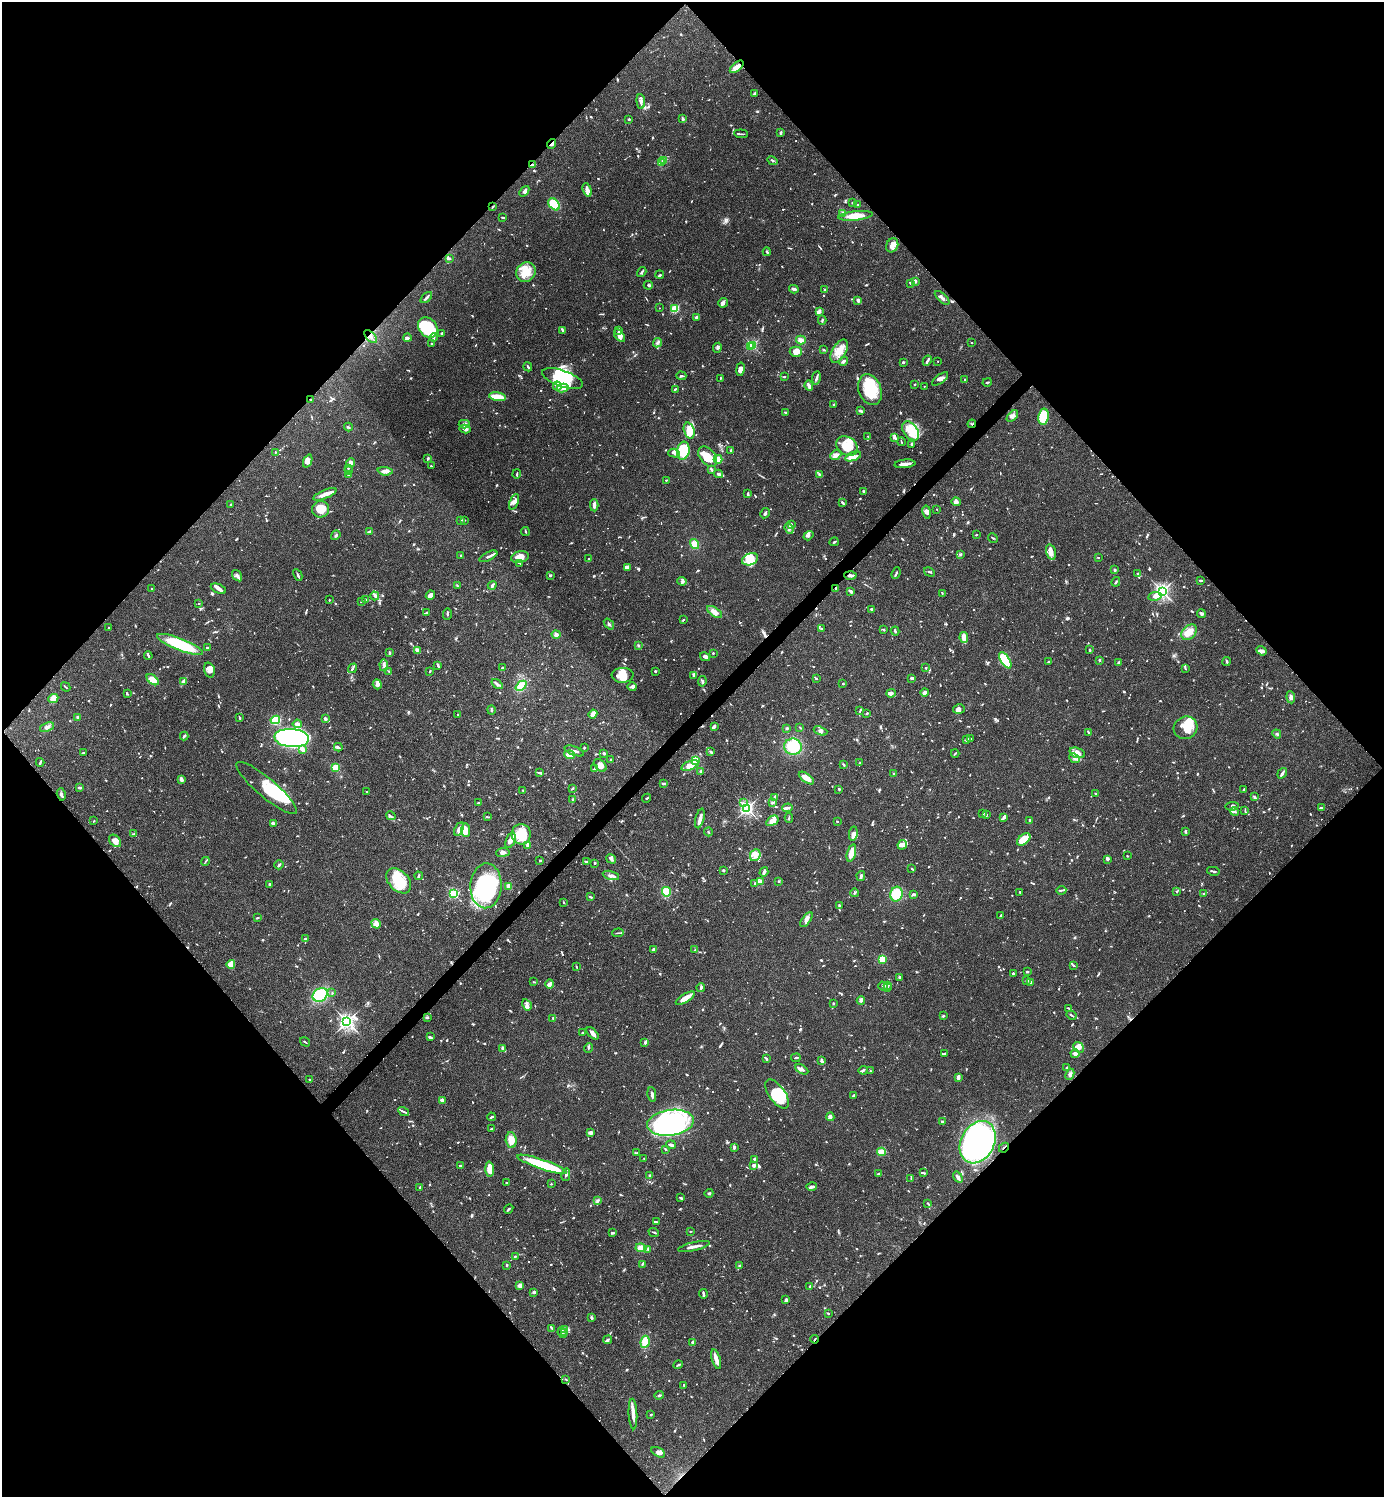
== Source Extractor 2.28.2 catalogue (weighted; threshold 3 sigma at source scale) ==
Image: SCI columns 300-5825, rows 1-5980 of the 5983 x 5983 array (HDU 1 of 3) = the unmasked area's bounding box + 8 px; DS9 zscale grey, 4 x 4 block average (1 PNG px = mean of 4 x 4 image px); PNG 1386 x 1499 px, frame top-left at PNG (2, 2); each listed source drawn as its Kron ellipse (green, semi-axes under 4 px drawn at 4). Shown black and unused: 51% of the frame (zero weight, under 3 of 4 exposures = <1% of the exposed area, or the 3 px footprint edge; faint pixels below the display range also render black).
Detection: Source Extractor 2.28.2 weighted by HDU 2 'WHT'. Background 0.0659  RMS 0.0032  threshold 0.0144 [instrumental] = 3 sigma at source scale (4.5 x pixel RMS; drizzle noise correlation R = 1.50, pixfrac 1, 0.05/0.05 arcsec/px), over >= 5 px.
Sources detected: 1601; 11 too faint to see at this stretch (4 x 4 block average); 20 inside a brighter object's white glare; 10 cosmic-ray / hot-pixel residue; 1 long thin detection or spike segment (spike, bleed or trail) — neither listed nor drawn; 65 coinciding with a brighter row at this scale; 149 inside a brighter listed object's ellipse — not listed separately; of the other 1345, all 500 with FLUX_AUTO >= 1.72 (the completeness limit of this list) listed and drawn (845 fainter detections not listed), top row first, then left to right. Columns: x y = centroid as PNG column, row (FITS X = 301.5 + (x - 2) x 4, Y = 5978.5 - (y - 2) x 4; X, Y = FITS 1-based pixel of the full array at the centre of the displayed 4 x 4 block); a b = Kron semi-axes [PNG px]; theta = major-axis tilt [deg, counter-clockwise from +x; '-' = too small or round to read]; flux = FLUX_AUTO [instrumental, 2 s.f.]
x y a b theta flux
737 67 8 3 41 15
755 93 3 2 - 5.5
641 101 7 4 -85 6.5
629 119 2 2 - 2.2
683 119 3 3 - 3.8
781 133 3 2 - 3.5
741 134 7 2 -6 3.2
551 144 5 3 - 4.4
663 160 3 3 - 3.4
772 161 5 2 - 4.1
661 163 2 2 - 2.5
532 165 3 2 - 2.6
587 190 7 4 -70 7.6
524 191 6 2 50 6.4
853 203 2 2 - 7.8
554 204 7 4 -49 69
858 205 3 2 - 2
493 207 3 2 - 1.8
843 213 4 3 - 6.5
856 216 17 4 6 32
503 218 3 2 - 2.7
892 245 7 5 66 14
767 252 4 2 - 2.7
449 258 3 2 - 4.2
526 272 10 9 - 32
642 272 5 2 - 4.8
660 275 4 2 - 2
915 281 3 2 - 5.2
910 283 2 2 - 2.1
648 285 4 2 - 2.4
794 289 5 3 - 4.2
825 290 3 2 - 3.1
426 298 7 2 44 4.5
942 298 9 2 -42 6.2
858 300 4 2 - 5.4
723 303 5 4 - 5.4
659 308 2 2 - 2
675 309 2 2 - 130
819 311 4 3 - 9.5
697 317 2 2 - 5.8
822 320 4 2 - 2.8
428 327 11 9 -50 75
562 330 4 2 - 3.9
619 330 3 3 - 3.1
442 333 3 2 - 3.3
619 336 7 3 -53 8.4
371 337 8 2 -47 5.1
433 337 4 2 - 4.3
407 338 4 2 - 3.7
801 340 5 4 - 9.4
658 343 5 3 - 4.9
971 343 2 2 - 1.8
431 344 2 2 - 7.9
752 345 2 2 - 220
750 347 2 2 - 13
717 348 5 3 - 4.1
824 350 3 2 - 1.8
839 351 13 6 60 25
796 352 6 5 - 19
843 361 4 2 - 6.7
927 361 5 2 - 5.2
938 361 2 2 - 1.7
903 362 2 2 - 13
528 367 4 2 - 3.1
740 369 7 3 80 13
681 376 5 2 - 3.2
784 377 4 2 - 2.1
720 378 2 2 - 1.9
816 378 7 2 80 4.5
562 379 21 8 -19 61
940 379 9 3 38 7.5
965 380 2 2 - 3.3
987 382 5 2 - 2.1
915 384 2 2 - 2.5
557 386 4 2 - 3.1
809 386 5 3 - 9.1
924 386 2 2 - 2.5
563 388 6 3 12 8.5
675 389 4 2 - 1.8
870 390 16 11 -69 86
498 397 8 2 -10 58
311 400 2 2 - 9
834 405 2 2 - 4.2
861 411 4 2 - 5.5
785 412 4 2 - 2.4
1012 416 7 3 45 6.9
1043 417 8 5 81 75
464 424 5 4 - 5.3
972 424 4 2 - 3
348 427 4 2 - 2
465 429 5 4 - 7.4
689 430 8 5 -72 24
911 431 11 7 -53 24
868 436 3 2 - 1.7
895 437 2 2 - 2.3
901 442 4 2 - 1.8
912 444 3 2 - 2.4
847 446 11 9 -33 38
731 450 3 2 - 3
683 451 9 6 79 83
275 452 2 2 - 1.7
674 453 6 3 -17 5.8
836 455 6 4 41 7.9
853 456 8 4 19 12
708 457 11 7 -51 34
428 458 3 2 - 1.7
718 459 4 3 - 15
308 461 7 3 67 7.3
351 463 5 3 - 5.6
905 464 10 2 6 19
431 466 3 2 - 2
348 468 3 2 - 2.2
348 470 3 2 - 2.4
712 470 3 2 - 4.3
385 471 7 4 -4 9.8
517 474 4 2 - 2.1
719 474 4 2 - 8.6
819 474 4 2 - 2.9
349 475 2 2 - 4.2
666 480 2 2 - 1.9
863 491 3 2 - 3.4
748 493 2 2 - 3.1
325 494 12 4 23 14
514 502 8 3 66 7.8
842 502 4 2 - 3.4
956 502 5 4 - 7.9
230 505 2 2 - 1.9
594 505 6 2 -88 9.3
321 509 8 8 - 24
937 509 2 2 - 1.9
927 512 7 4 -79 7.1
765 513 5 2 - 5.6
461 520 2 2 - 2.4
464 520 4 2 - 2
791 524 4 3 - 4.2
789 528 5 4 - 6
370 532 4 2 - 5.2
525 532 4 2 - 1.9
336 535 5 2 - 3.6
976 535 3 2 - 1.8
808 536 5 3 - 5.3
993 538 5 2 - 2.2
834 542 5 2 - 2.4
695 544 5 4 - 19
1051 552 8 4 -75 11
961 554 3 2 - 1.7
460 555 2 2 - 2.9
488 556 10 2 27 5.6
520 557 9 5 15 21
1098 557 2 2 - 1.8
589 559 2 2 - 2.4
750 559 8 5 22 22
519 563 4 2 - 1.7
628 568 4 3 - 7.9
1115 570 2 2 - 3.5
929 572 6 2 -30 3.1
896 573 6 2 69 3.2
1138 574 4 2 - 3.3
298 575 6 2 -64 3.5
550 575 3 2 - 3.1
850 575 6 2 -2 6
237 576 6 2 -54 6.5
1200 580 3 2 - 3.4
682 581 5 2 - 2.5
1116 582 5 2 - 2.8
492 585 4 3 - 5.5
457 586 3 2 - 2.8
836 588 3 2 - 2.9
151 589 2 2 - 2.9
218 589 8 4 -23 7.1
851 591 3 2 - 7.9
1162 591 3 3 - 430
942 593 3 2 - 2.2
430 595 5 4 - 11
375 596 4 4 - 4.5
1155 596 7 3 10 9.8
365 599 3 2 - 2.5
329 600 2 2 - 2
361 601 3 2 - 1.8
199 603 2 2 - 1.7
872 609 3 2 - 4.6
426 612 2 2 - 5.3
715 612 8 4 -33 14
1201 613 4 3 - 3.9
447 614 6 2 89 3.1
683 620 2 2 - 2
609 624 6 3 -53 4.4
108 628 2 2 - 3.5
821 629 2 2 - 1.7
883 630 3 2 - 2.4
895 631 4 2 - 2.8
1189 632 9 6 48 16
556 635 4 3 - 8.6
964 637 5 2 - 35
180 644 24 6 -21 120
638 645 2 2 - 2.3
207 648 3 2 - 4.4
417 650 4 3 - 4.3
1089 650 4 2 - 1.8
1261 651 5 3 - 6.9
389 653 2 2 - 6
713 653 2 2 - 2.5
148 656 4 2 - 2.9
705 657 5 3 - 5.8
1005 660 9 4 -57 130
1100 660 3 2 - 1.7
1049 662 3 2 - 2.7
1118 662 4 2 - 2.1
1227 662 4 2 - 2
384 665 6 2 -85 4.4
438 665 4 2 - 3.4
352 668 5 2 - 3.3
502 668 4 2 - 2.3
926 668 2 2 - 2.5
1185 669 4 2 - 1.8
209 670 7 5 -74 11
430 671 3 2 - 2.2
655 671 2 2 - 4.6
389 672 3 2 - 2.3
623 675 11 7 3 27
694 676 4 3 - 3.8
912 678 3 3 - 4
816 679 3 2 - 2.1
153 680 7 3 -40 47
183 681 4 3 - 3.9
702 681 5 3 - 3.2
377 684 5 3 - 9.9
497 684 6 2 -36 4.6
843 684 2 2 - 2.1
521 686 6 4 42 30
66 687 5 2 - 1.8
632 687 4 3 - 4.8
924 692 4 2 - 9.5
891 693 5 3 - 8.8
127 694 3 2 - 1.8
1291 697 6 3 -84 6.5
53 698 5 4 - 17
959 709 6 4 14 8.7
491 710 4 2 - 2.5
860 710 4 2 - 1.8
867 713 3 2 - 2.2
593 714 4 4 - 15
458 715 2 2 - 2.5
78 717 2 2 - 23
239 717 3 2 - 2.2
325 719 3 2 - 5.7
275 720 5 4 - 88
297 724 4 3 - 11
714 726 3 2 - 9.4
47 727 7 3 20 6
800 727 4 2 - 1.9
787 728 3 2 - 3
1186 728 12 11 - 38
820 731 7 3 -20 5.8
1088 732 4 2 - 2.2
1277 734 4 2 - 3.8
184 736 4 2 - 4.2
292 738 17 9 -4 820
971 739 2 2 - 1.9
967 740 3 3 - 4
338 747 4 2 - 4.2
793 747 9 8 - 58
584 748 2 2 - 2.7
303 750 4 3 - 6.5
574 751 10 2 -21 5.9
711 752 3 2 - 3.7
84 753 4 2 - 2.4
604 753 2 2 - 6.7
955 753 4 2 - 2.2
1077 753 8 5 -19 12
570 755 5 3 - 23
1074 758 5 3 - 5.5
611 759 3 2 - 2
696 760 4 3 - 95
40 762 4 2 - 2.6
860 763 2 2 - 2.7
600 765 7 5 -43 13
844 765 3 2 - 1.9
690 766 9 4 21 22
336 767 3 3 - 41
594 769 4 2 - 2.9
701 771 3 2 - 3
540 773 3 3 - 2.9
1282 773 5 2 - 5.9
894 774 2 2 - 1.8
806 778 9 3 -36 28
181 779 4 2 - 10
663 783 3 2 - 3.7
80 787 3 2 - 7.4
266 788 39 9 -40 74
573 788 2 2 - 1.9
839 789 2 2 - 3.1
523 790 2 2 - 1.8
1244 790 4 2 - 2.3
367 792 3 2 - 2.5
1096 794 2 2 - 2.1
61 795 6 3 -75 5.3
774 797 4 2 - 2.7
1254 797 4 2 - 2.7
647 798 5 2 - 2.9
573 800 3 2 - 2
772 802 3 2 - 2
478 803 3 2 - 1.8
743 803 2 2 - 2.2
1232 806 7 3 8 5.7
747 808 2 2 - 470
787 808 5 2 - 6
1321 808 3 2 - 3.8
1245 810 3 2 - 1.7
1234 812 4 2 - 4
983 814 2 2 - 2.5
986 815 4 2 - 3.3
391 816 5 2 - 2.8
488 817 4 2 - 1.9
1004 817 4 4 - 3.9
700 818 10 2 76 13
789 818 5 2 - 2.4
1030 820 3 2 - 4.8
94 821 2 2 - 2.2
772 821 7 4 32 17
837 821 2 2 - 2.3
273 823 3 2 - 5.3
459 829 7 4 62 12
466 830 7 4 -89 21
1185 831 4 2 - 2.7
708 832 4 2 - 2
134 834 3 2 - 1.8
521 834 10 9 - 55
853 834 7 4 79 11
1024 839 8 4 41 40
510 840 8 4 68 12
115 841 7 5 -48 15
528 845 3 2 - 10
902 845 5 3 - 7.4
503 852 7 3 7 6.4
851 853 9 3 74 27
755 855 6 5 - 13
1127 856 2 2 - 1.9
611 859 5 4 - 5.2
1108 859 4 2 - 3.4
205 861 4 2 - 2
540 861 3 2 - 2.1
587 862 4 2 - 3.9
595 863 2 2 - 3.4
279 865 5 2 - 3.1
912 869 3 2 - 2.1
723 870 4 2 - 2
1213 871 6 2 -13 3
764 872 5 2 - 5.9
611 875 8 4 -15 9
419 876 4 2 - 3.5
861 876 5 2 - 6.1
399 881 14 10 -46 61
761 881 4 3 - 3.8
779 881 2 2 - 2.6
269 884 4 2 - 2.4
755 884 3 3 - 4.2
486 886 22 15 87 230
509 886 4 3 - 8.1
1061 890 5 2 - 2.7
666 892 5 4 - 33
1020 892 2 2 - 2
1177 892 3 2 - 2.4
854 893 4 2 - 2.5
454 894 2 2 - 220
896 894 7 6 - 45
913 894 3 2 - 5.9
1204 894 2 2 - 1.9
591 897 4 2 - 2.3
564 902 2 2 - 1.7
839 906 4 2 - 2.4
1001 915 3 2 - 2.5
257 918 3 2 - 2.5
806 920 9 3 55 8.3
376 924 5 4 - 15
618 933 6 2 3 2.6
305 939 3 2 - 3.8
654 949 4 3 - 4.6
695 950 2 2 - 3.3
882 959 3 3 - 28
231 964 4 3 - 30
1073 965 4 2 - 2.1
576 967 2 2 - 2.4
1027 972 2 2 - 5.8
1013 973 2 2 - 4.6
900 977 2 2 - 6.3
1027 980 2 2 - 4.8
534 982 4 2 - 2
1031 982 4 2 - 4.6
550 984 4 3 - 6.4
887 985 3 2 - 2
883 986 5 2 - 2.6
701 988 4 2 - 2.8
888 988 3 2 - 2.2
332 993 2 2 - 1.8
320 995 8 6 32 130
685 998 11 3 31 19
861 1001 4 3 - 4
833 1003 3 2 - 1.7
527 1005 6 3 -61 7.5
1068 1008 4 2 - 2.9
1072 1015 5 2 - 2.3
943 1016 4 2 - 2.2
427 1018 3 2 - 2.3
553 1018 2 2 - 3
347 1022 4 3 - 520
582 1033 2 2 - 2.5
592 1033 7 3 -45 9.1
430 1037 4 2 - 2.8
305 1042 5 2 - 2
645 1042 3 2 - 4.3
1079 1047 6 4 -42 8.1
503 1048 4 2 - 6.4
588 1048 5 2 - 3.2
945 1053 4 2 - 3.7
1075 1054 4 4 - 5.9
796 1058 5 2 - 3.1
766 1059 3 2 - 4.7
822 1061 3 2 - 8.2
1067 1067 3 2 - 2.2
802 1069 7 3 -29 7.7
863 1070 4 2 - 3.6
870 1071 2 2 - 2.7
1070 1074 5 4 - 5.4
958 1077 4 3 - 7.5
309 1079 2 2 - 3.3
777 1094 17 8 -54 64
652 1095 7 2 -83 6.4
853 1096 3 2 - 4.1
442 1100 2 2 - 1.9
404 1112 6 2 -28 3.7
491 1117 4 2 - 4.1
830 1117 4 2 - 13
942 1122 2 2 - 21
670 1123 23 12 8 270
491 1129 3 2 - 2
591 1133 3 3 - 8.6
511 1140 8 5 -86 21
978 1142 22 16 62 760
671 1145 5 2 - 6.6
734 1147 4 3 - 3.4
1004 1148 5 2 - 2.9
665 1149 3 2 - 2
881 1152 4 3 - 48
637 1153 3 2 - 2.1
644 1158 2 2 - 2.8
754 1159 4 2 - 3
542 1164 26 5 -19 130
753 1165 3 2 - 6.5
460 1166 3 2 - 4.6
490 1169 7 3 -86 34
923 1173 3 2 - 2.1
878 1174 3 2 - 3.3
566 1175 6 3 79 4.3
650 1176 4 3 - 4
958 1177 6 3 -54 5.9
911 1178 4 2 - 2
507 1183 2 2 - 3.1
551 1184 2 2 - 2
420 1187 3 2 - 2.1
812 1187 5 3 - 4.9
709 1193 4 2 - 2.8
680 1198 3 2 - 3.4
597 1200 4 3 - 3.4
928 1203 4 2 - 2
509 1209 5 2 - 3.2
656 1222 4 2 - 1.8
690 1231 2 2 - 2
654 1232 5 2 - 2.4
612 1233 3 2 - 4.1
694 1246 16 2 13 11
641 1248 5 4 - 18
648 1249 3 2 - 2.1
515 1256 2 2 - 2.3
642 1264 3 2 - 2.5
507 1265 2 2 - 3.1
739 1266 3 2 - 2.4
520 1286 4 3 - 7.6
810 1287 2 2 - 6.9
534 1292 3 2 - 7.8
703 1294 4 2 - 5.2
786 1300 4 2 - 6.2
828 1313 3 2 - 2.3
591 1318 3 3 - 2.9
552 1328 2 2 - 2.2
564 1329 3 3 - 3.7
565 1332 4 2 - 2.6
562 1333 5 2 - 4.5
815 1339 4 2 - 2.2
608 1340 4 3 - 3.2
645 1342 6 4 82 27
693 1342 3 2 - 5.5
716 1359 10 3 -74 13
678 1365 4 2 - 2.5
566 1379 2 2 - 1.8
684 1385 2 2 - 5
659 1395 5 2 - 2.7
633 1414 15 3 -87 15
651 1415 2 2 - 2.8
658 1452 7 4 -30 7.4
Overlapping masked pixels (flux is a lower limit): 12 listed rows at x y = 737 67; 551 144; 532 165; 493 207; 371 337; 311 400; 972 424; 850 575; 836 588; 978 1142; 1004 1148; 815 1339
Diffuse or blended objects may show on this block-average render without a row.